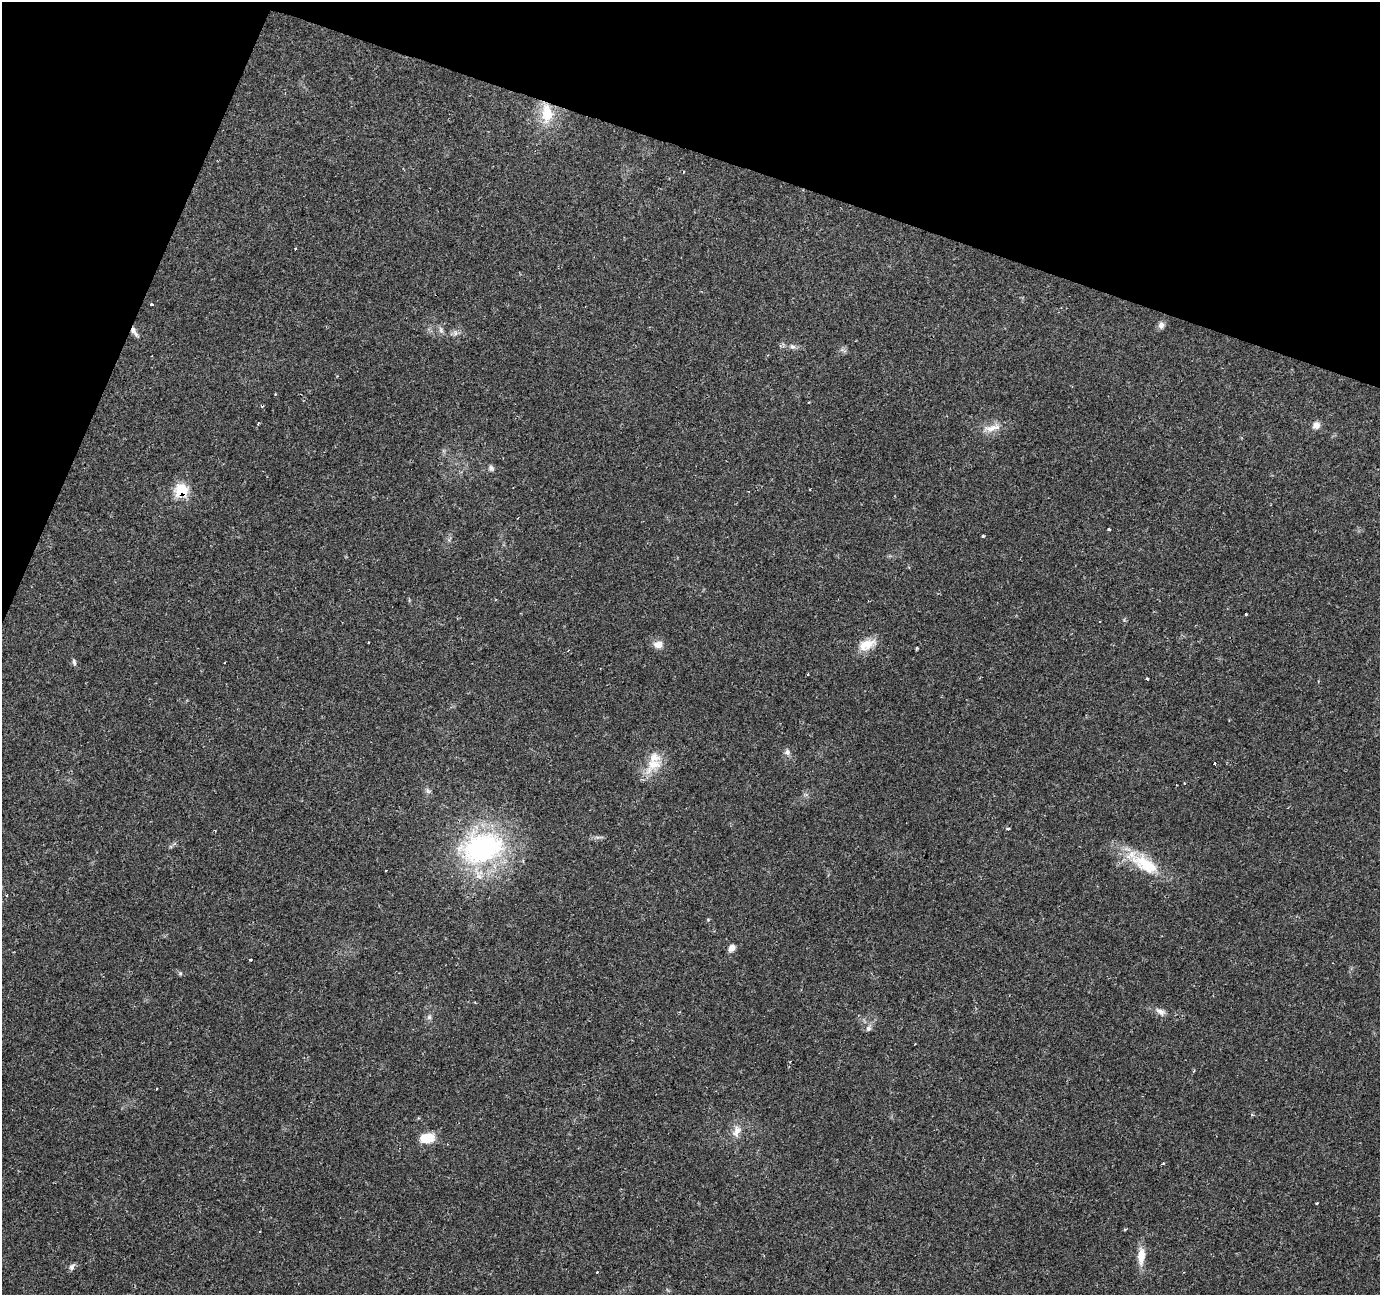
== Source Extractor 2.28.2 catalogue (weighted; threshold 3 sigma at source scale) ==
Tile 2 of 4 x 4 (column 2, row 1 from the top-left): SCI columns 1379-2756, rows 4087-5379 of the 5516 x 5652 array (HDU 1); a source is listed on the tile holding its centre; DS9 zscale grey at full resolution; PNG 1382 x 1297 px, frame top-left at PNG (2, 2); no overlay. Shown black and unused: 17% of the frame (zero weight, under 2 of 3 exposures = <1% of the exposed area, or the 3 px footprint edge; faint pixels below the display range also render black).
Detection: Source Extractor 2.28.2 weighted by HDU 2 'WHT'; one run over the whole footprint, this tile lists its part. Background 0.0606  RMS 0.0045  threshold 0.0203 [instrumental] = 3 sigma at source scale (4.5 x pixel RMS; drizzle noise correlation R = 1.50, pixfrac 1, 0.0396/0.0396 arcsec/px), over >= 5 px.
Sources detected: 54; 10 cosmic-ray / hot-pixel residue — not listed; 1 inside a brighter listed object's ellipse — not listed separately; the other 43 listed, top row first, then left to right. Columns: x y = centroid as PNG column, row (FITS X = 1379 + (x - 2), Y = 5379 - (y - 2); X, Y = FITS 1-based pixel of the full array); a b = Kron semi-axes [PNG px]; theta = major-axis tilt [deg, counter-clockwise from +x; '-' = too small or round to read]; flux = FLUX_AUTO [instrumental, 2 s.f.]
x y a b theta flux
547 113 29 16 -88 13
295 249 3 3 - 0.93
151 304 3 3 - 1.3
1161 325 9 8 - 1.8
441 330 9 6 -75 1.4
134 331 14 6 -57 2.1
455 333 7 4 -90 1
792 346 8 6 -33 1.3
258 423 3 3 - 0.86
1316 425 9 8 - 2.6
992 428 24 8 6 5
491 468 8 7 - 1.2
181 491 8 7 - 28
1109 529 3 3 - 1.5
983 536 3 3 - 0.86
1246 614 3 3 - 1.5
658 644 12 8 -2 3.6
866 644 23 13 25 7
74 662 9 5 -75 0.96
1147 679 3 3 - 2.2
787 752 8 8 - 1.7
1214 763 3 3 - 6.4
654 764 31 15 39 9.7
1184 783 3 3 - 0.29
1176 785 3 2 - 0.39
1008 829 3 3 - 3
215 830 3 2 - 0.31
482 848 49 32 14 82
1143 863 52 17 -33 20
386 870 3 2 - 0.41
708 920 5 3 - 0.4
732 948 8 7 - 2.6
251 960 3 2 - 0.55
1160 1012 14 8 -31 2.5
429 1017 7 5 45 1
868 1028 8 7 - 1.4
156 1089 3 3 - 0.66
737 1131 19 11 71 4.5
427 1138 16 10 8 9
1163 1163 3 3 - 1.2
1317 1203 3 3 - 0.7
1141 1256 24 9 87 5.8
71 1267 9 6 58 1.3
Overlapping masked pixels (flux is a lower limit): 3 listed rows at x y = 134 331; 181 491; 482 848